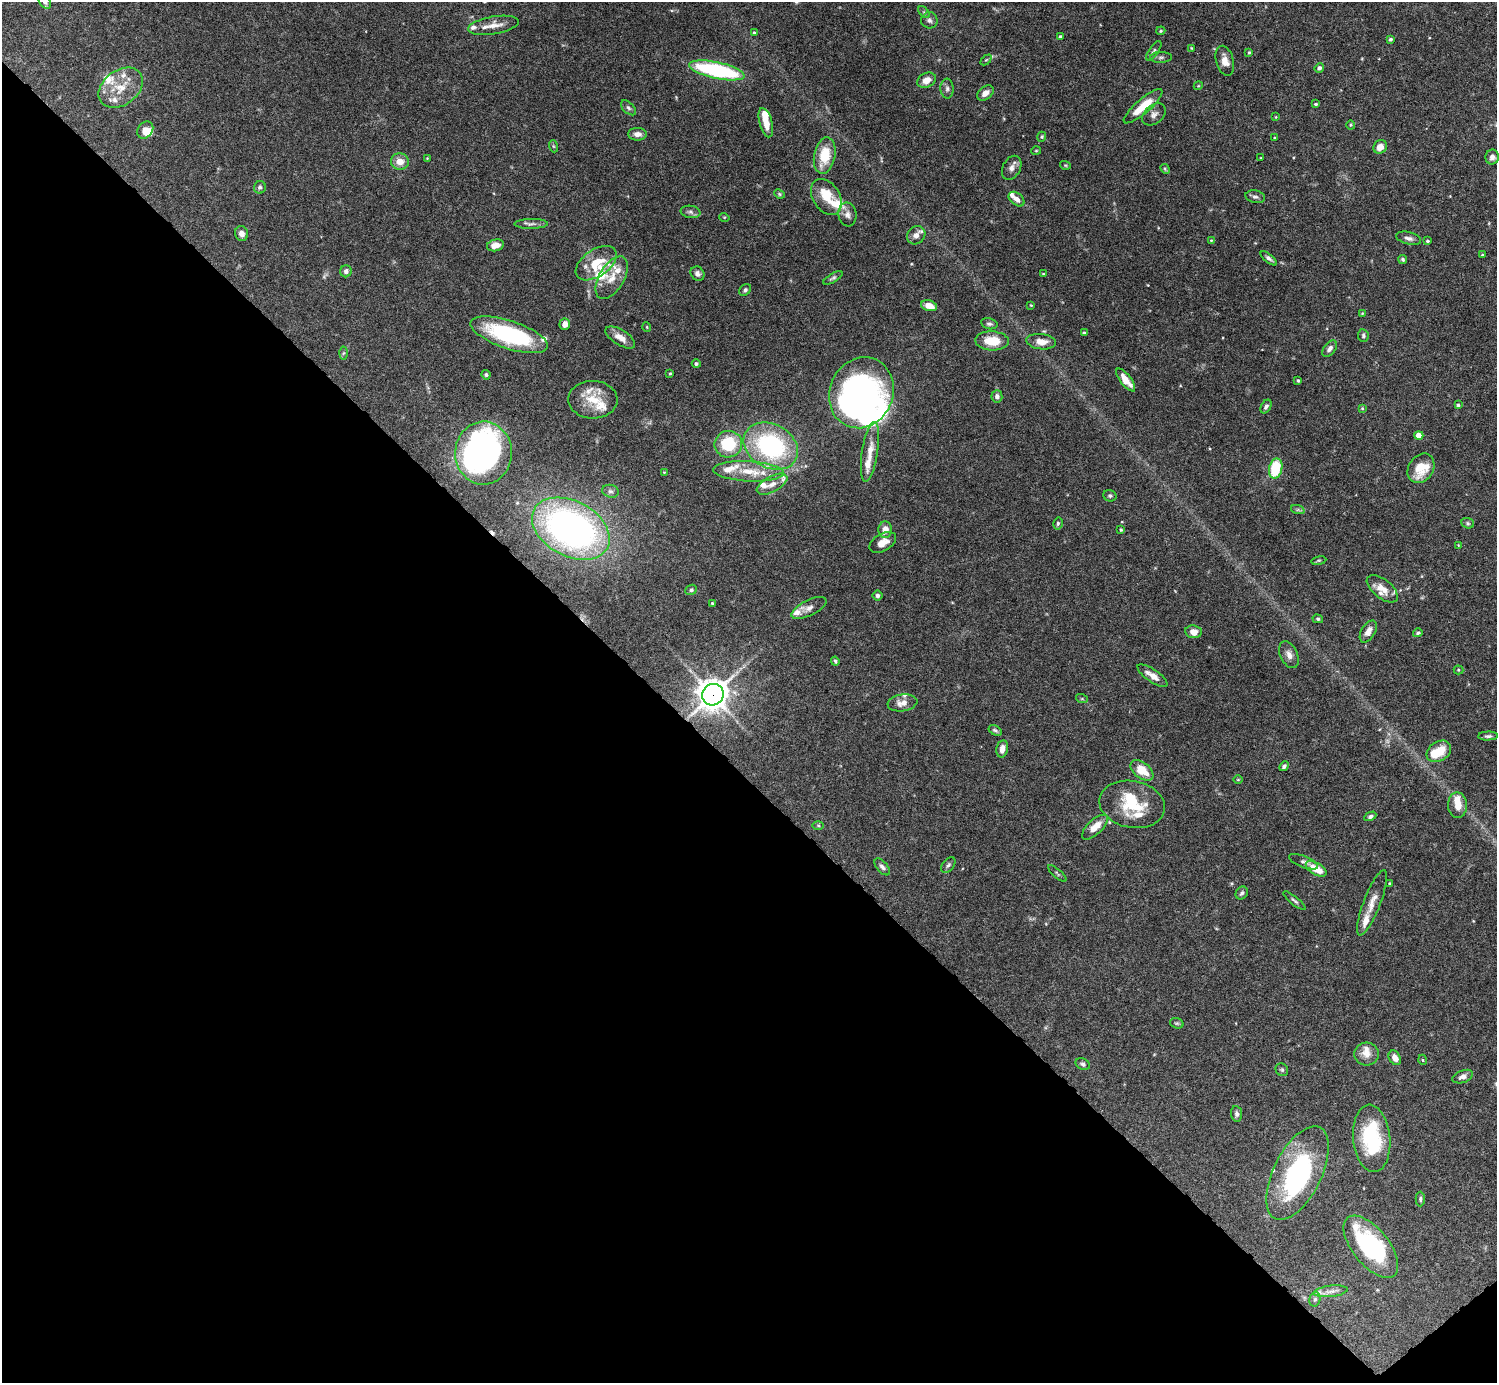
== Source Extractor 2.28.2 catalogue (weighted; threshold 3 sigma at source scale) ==
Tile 14 of 4 x 4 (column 2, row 4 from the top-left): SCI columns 1499-2993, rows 300-1680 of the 5982 x 5981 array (HDU 1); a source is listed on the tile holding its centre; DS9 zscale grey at full resolution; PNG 1499 x 1385 px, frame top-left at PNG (2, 2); each listed source drawn as its Kron ellipse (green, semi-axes under 4 px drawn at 4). Shown black and unused: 44% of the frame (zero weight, under 4 of 8 exposures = <1% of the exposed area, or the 3 px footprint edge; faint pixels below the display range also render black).
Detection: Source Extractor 2.28.2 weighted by HDU 2 'WHT'; one run over the whole footprint, this tile lists its part. Background 0.0745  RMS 0.0022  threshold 0.00894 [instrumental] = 3 sigma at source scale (4.09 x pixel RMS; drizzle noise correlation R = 1.36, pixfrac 0.8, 0.05/0.05 arcsec/px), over >= 5 px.
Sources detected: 208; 2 too faint to see at this stretch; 11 inside a brighter object's white glare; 1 cosmic-ray / hot-pixel residue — neither listed nor drawn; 29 inside a brighter listed object's ellipse — not listed separately; the other 165 listed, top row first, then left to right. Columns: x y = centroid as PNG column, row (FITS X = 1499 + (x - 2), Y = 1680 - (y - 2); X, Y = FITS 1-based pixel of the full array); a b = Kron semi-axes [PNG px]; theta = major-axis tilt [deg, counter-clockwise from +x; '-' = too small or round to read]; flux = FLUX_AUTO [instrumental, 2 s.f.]
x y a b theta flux
45 2 8 5 -51 0.54
924 12 7 4 -45 0.32
929 20 8 8 - 0.7
493 25 25 9 10 2.3
1161 31 4 3 - 0.27
754 33 4 3 - 0.37
1060 36 3 3 - 0.3
1390 39 3 3 - 0.36
1191 48 3 2 - 0.15
1154 51 11 4 54 0.54
1249 52 3 3 - 0.24
1161 57 11 5 1 0.64
986 60 6 4 43 0.28
1225 61 15 8 -75 1.8
1319 68 5 4 - 0.59
717 70 28 8 -12 25
927 80 10 7 27 1.9
1198 86 4 3 - 0.17
121 88 24 17 37 4.9
947 89 10 6 -87 0.66
985 93 9 6 37 1.4
1316 104 4 3 - 0.31
1143 106 25 7 41 5.3
628 108 9 5 -45 0.5
1154 114 13 9 40 1.1
1276 117 4 3 - 0.15
766 123 15 6 -74 2.6
1351 125 4 4 - 0.22
145 130 9 7 53 1.8
637 134 9 6 0 1.3
1042 137 5 4 - 0.26
1275 138 3 3 - 0.19
553 146 6 4 -71 0.25
1380 147 7 6 - 1.6
1036 151 5 4 - 0.22
825 155 18 10 79 5.7
1492 157 7 6 - 1.1
427 158 2 2 - 0.12
1261 158 3 3 - 0.15
400 161 9 8 - 2.1
1065 165 5 3 - 0.19
1012 168 13 9 63 1.2
1165 169 5 4 - 0.28
260 187 6 6 - 0.48
779 194 5 4 - 0.28
826 197 20 13 -57 5
1255 197 10 6 -12 0.63
1017 199 9 6 -40 1.1
690 212 10 6 -8 0.63
847 215 12 9 -82 1.1
724 217 5 3 - 0.17
531 224 16 5 1 0.78
242 234 7 6 - 1
916 235 10 8 45 1.1
1409 238 13 6 -14 0.86
1211 240 4 3 - 0.16
1428 241 3 3 - 0.3
495 245 8 5 15 1.5
1482 255 4 4 - 0.21
1269 258 10 4 -39 0.6
1403 260 5 4 - 0.31
596 263 23 13 35 5.6
346 271 6 5 - 0.62
697 274 8 6 -48 0.73
1043 274 3 2 - 0.15
612 278 23 12 60 3.3
833 278 11 4 29 0.43
745 290 6 5 - 0.44
1031 305 3 3 - 0.17
929 306 8 5 -16 2
1362 313 3 3 - 0.15
565 324 6 5 - 1.3
989 324 8 5 -12 0.52
647 327 5 3 - 0.18
1084 333 4 3 - 0.36
509 335 40 14 -18 22
1363 336 6 5 - 0.39
620 337 17 7 -32 2
992 341 17 9 -3 4.6
1041 342 15 7 -6 2
1330 349 9 6 52 0.89
343 353 6 4 87 0.31
696 364 4 4 - 0.41
670 373 3 3 - 0.2
486 375 4 4 - 0.37
1126 380 14 5 -52 2.5
1298 381 3 3 - 0.23
861 393 36 31 65 42
997 396 6 5 - 0.69
593 400 24 19 -2 5.1
1458 405 4 3 - 0.34
1266 407 7 5 61 0.51
1362 408 4 4 - 0.21
1419 436 4 4 - 3.6
728 444 14 13 - 9.4
771 446 29 21 -29 29
870 452 30 8 81 3.2
483 453 31 28 89 58
1421 468 16 12 55 5.6
1276 469 10 6 76 9.8
748 471 35 10 -3 5.2
664 472 4 3 - 0.16
772 484 17 8 28 1.8
610 491 8 6 -14 0.62
1110 496 7 5 -22 0.39
1298 510 7 4 -18 0.37
1058 523 6 4 77 0.35
1468 523 6 5 - 0.36
571 529 41 27 -28 80
885 530 8 6 86 1.6
1121 530 4 4 - 0.23
883 542 14 8 31 1.8
1458 545 4 3 - 0.15
1319 561 7 4 9 0.27
1382 589 18 9 -39 2.2
691 590 6 5 - 0.36
877 596 5 5 - 0.49
712 603 3 3 - 0.22
809 608 19 8 26 1.4
1318 619 5 4 - 0.31
1368 631 12 6 58 1.3
1193 632 8 6 -6 1.7
1418 633 5 3 - 0.34
1289 655 14 8 -65 1.3
835 661 4 3 - 0.33
1458 670 5 4 - 0.23
1152 676 17 6 -34 1.8
713 695 11 10 - 270
1082 699 6 4 -18 0.26
902 703 15 8 8 1.8
995 730 7 4 -32 0.41
1488 736 10 4 3 0.5
1002 749 9 5 78 1.4
1439 751 13 9 32 4.2
1284 766 5 4 - 0.43
1142 770 13 8 -37 4.1
1238 780 5 3 - 0.16
1132 804 33 23 -11 8.6
1457 805 13 9 -90 2.2
1370 816 6 4 28 0.47
818 826 6 4 -1 0.27
1095 827 16 7 44 2.7
1303 862 15 5 -22 0.66
948 865 9 5 50 0.48
882 867 10 5 -49 0.72
1316 869 11 6 -30 3.5
1057 873 12 3 -41 0.33
1390 884 4 3 - 0.33
1242 893 7 5 54 0.52
1294 901 14 4 -39 0.47
1372 903 35 8 69 2.4
1177 1023 7 5 -18 0.33
1367 1054 12 11 - 1.7
1395 1058 7 5 -61 1.5
1423 1060 5 3 - 0.18
1083 1064 7 5 -23 0.46
1282 1070 7 6 - 0.38
1463 1077 11 6 20 0.89
1237 1114 8 5 -83 0.57
1372 1138 34 18 -84 16
1298 1173 51 24 64 29
1420 1199 7 4 90 0.38
1371 1247 37 18 -51 24
1331 1291 17 5 7 1.2
1315 1299 7 5 75 0.42
Overlapping masked pixels (flux is a lower limit): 1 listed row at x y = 713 695
Isophote crosses this tile's border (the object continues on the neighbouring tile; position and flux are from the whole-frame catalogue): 1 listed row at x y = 45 2